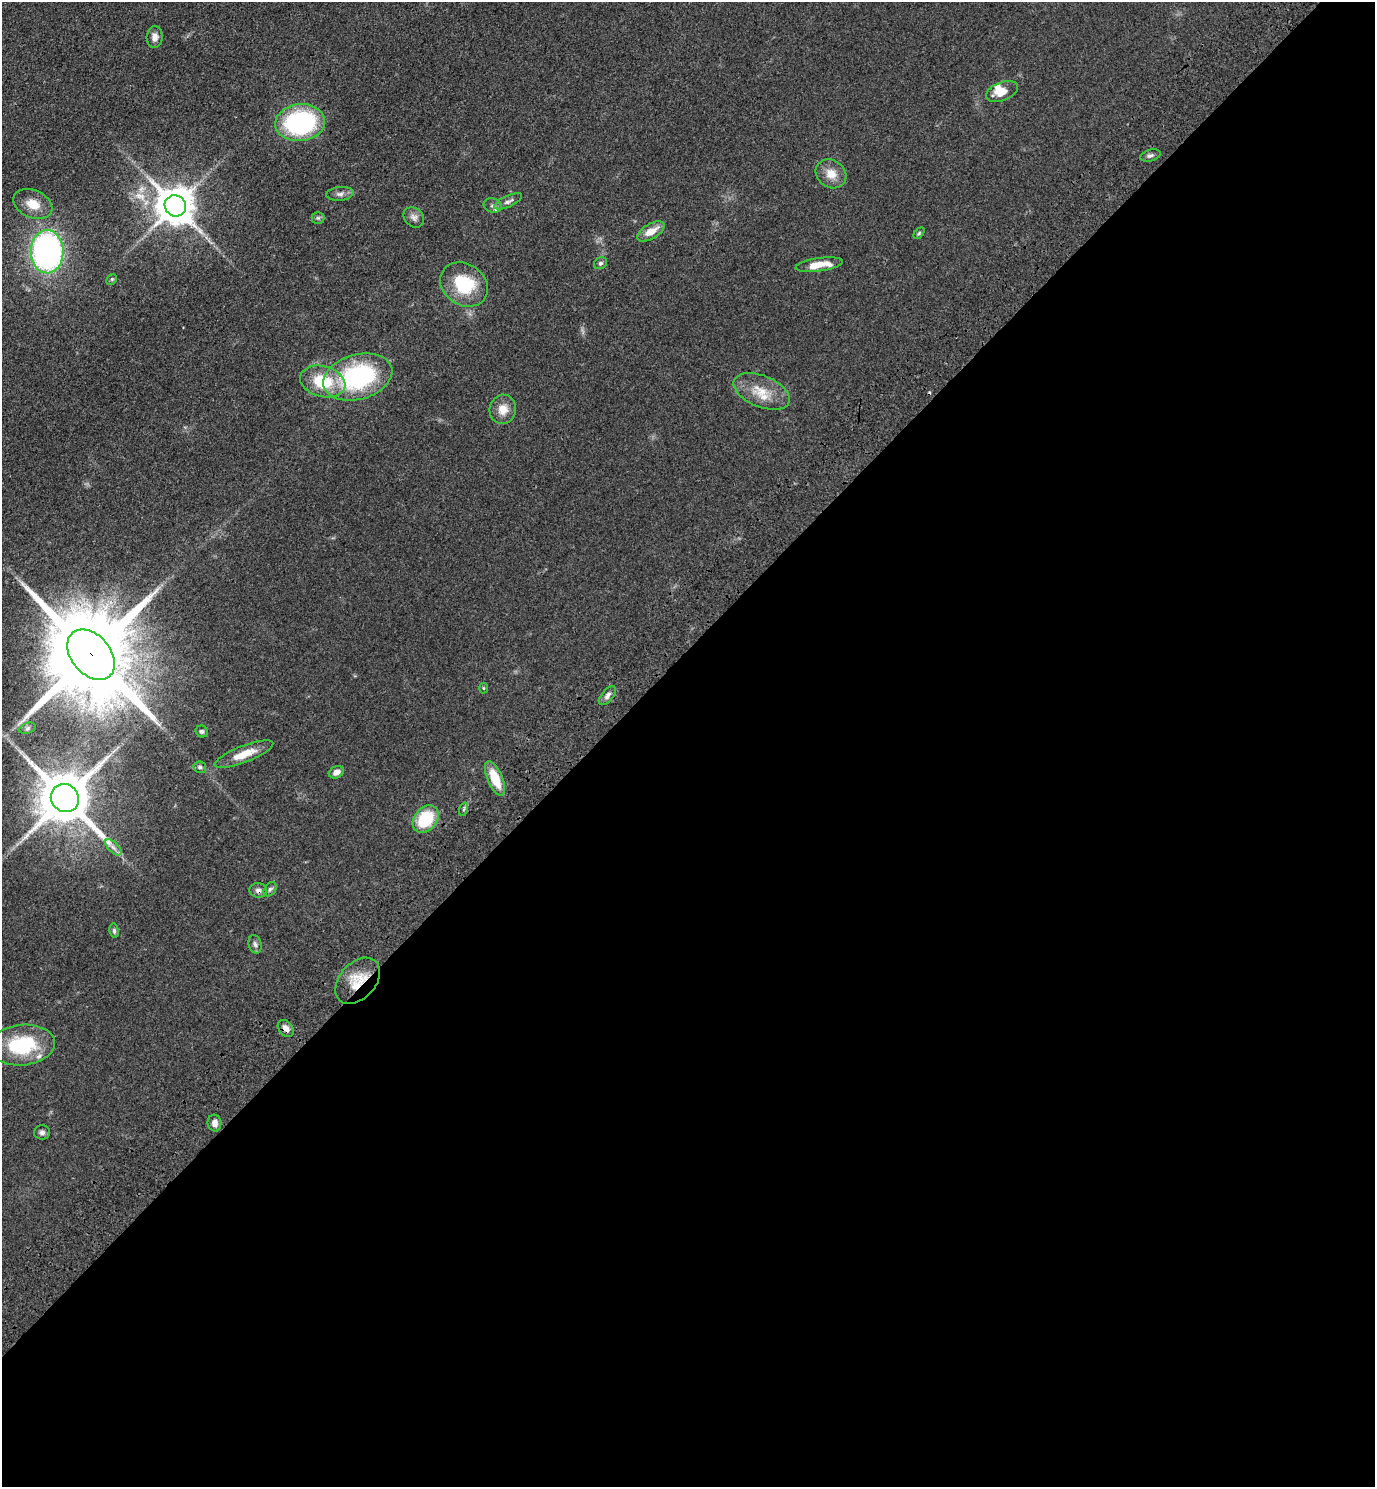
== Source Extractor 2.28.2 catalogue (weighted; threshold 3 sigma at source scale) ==
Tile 15 of 4 x 4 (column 3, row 4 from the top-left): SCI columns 3126-4498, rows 88-1572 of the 6111 x 6115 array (HDU 1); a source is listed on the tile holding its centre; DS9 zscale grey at full resolution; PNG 1377 x 1489 px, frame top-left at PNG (2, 2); each listed source drawn as its Kron ellipse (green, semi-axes under 4 px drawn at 4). Shown black and unused: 56% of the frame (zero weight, under 3 of 4 exposures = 6% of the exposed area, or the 3 px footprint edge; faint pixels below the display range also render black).
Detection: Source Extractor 2.28.2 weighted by HDU 2 'WHT'; one run over the whole footprint, this tile lists its part. Background 0.0752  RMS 0.0062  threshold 0.0277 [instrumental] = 3 sigma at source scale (4.5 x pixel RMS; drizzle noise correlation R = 1.50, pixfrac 1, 0.05/0.05 arcsec/px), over >= 5 px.
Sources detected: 48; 1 cosmic-ray / hot-pixel residue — neither listed nor drawn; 2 inside a brighter listed object's ellipse — not listed separately; the other 45 listed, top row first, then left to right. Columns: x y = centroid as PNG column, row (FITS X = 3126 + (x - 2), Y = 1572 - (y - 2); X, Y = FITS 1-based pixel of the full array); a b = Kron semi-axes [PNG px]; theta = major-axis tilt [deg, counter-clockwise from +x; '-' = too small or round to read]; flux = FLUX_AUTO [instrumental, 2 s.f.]
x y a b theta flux
155 37 11 8 87 3.6
1002 91 17 9 22 7.4
300 123 25 18 7 83
1150 155 10 5 16 1.9
831 174 16 13 -36 8
340 194 13 7 5 2.8
508 201 15 5 25 2.6
33 204 20 13 -24 9.8
493 205 9 7 -21 2.2
175 206 11 10 - 1800
414 217 11 9 -43 3.1
318 218 6 6 - 1.1
651 231 15 7 31 7.9
919 233 6 4 46 0.87
47 252 21 16 -89 200
601 263 7 5 32 1.3
819 265 24 6 8 11
112 279 6 4 44 0.89
464 285 25 20 -35 33
358 377 35 22 16 84
323 382 23 15 -15 25
762 391 30 15 -23 15
503 409 15 13 77 7.7
91 655 28 19 -50 15000
483 688 5 3 - 0.62
607 696 11 5 51 2.6
27 728 8 5 20 1.2
202 731 6 5 - 1.4
244 754 31 8 21 11
200 767 6 5 - 1.5
336 772 8 5 25 3.4
495 778 18 7 -67 16
65 798 15 13 -45 4000
464 809 7 4 71 1.1
426 819 15 11 51 29
113 847 10 5 -45 2.7
270 889 8 5 55 1.3
258 890 8 7 - 2.3
114 931 7 4 -83 1.3
255 944 9 6 -75 2
358 981 27 18 47 16
286 1028 9 6 -49 3.6
22 1045 33 20 5 43
214 1123 8 7 - 3.7
42 1132 8 7 - 1.9
Overlapping masked pixels (flux is a lower limit): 4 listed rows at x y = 91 655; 258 890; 358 981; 286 1028